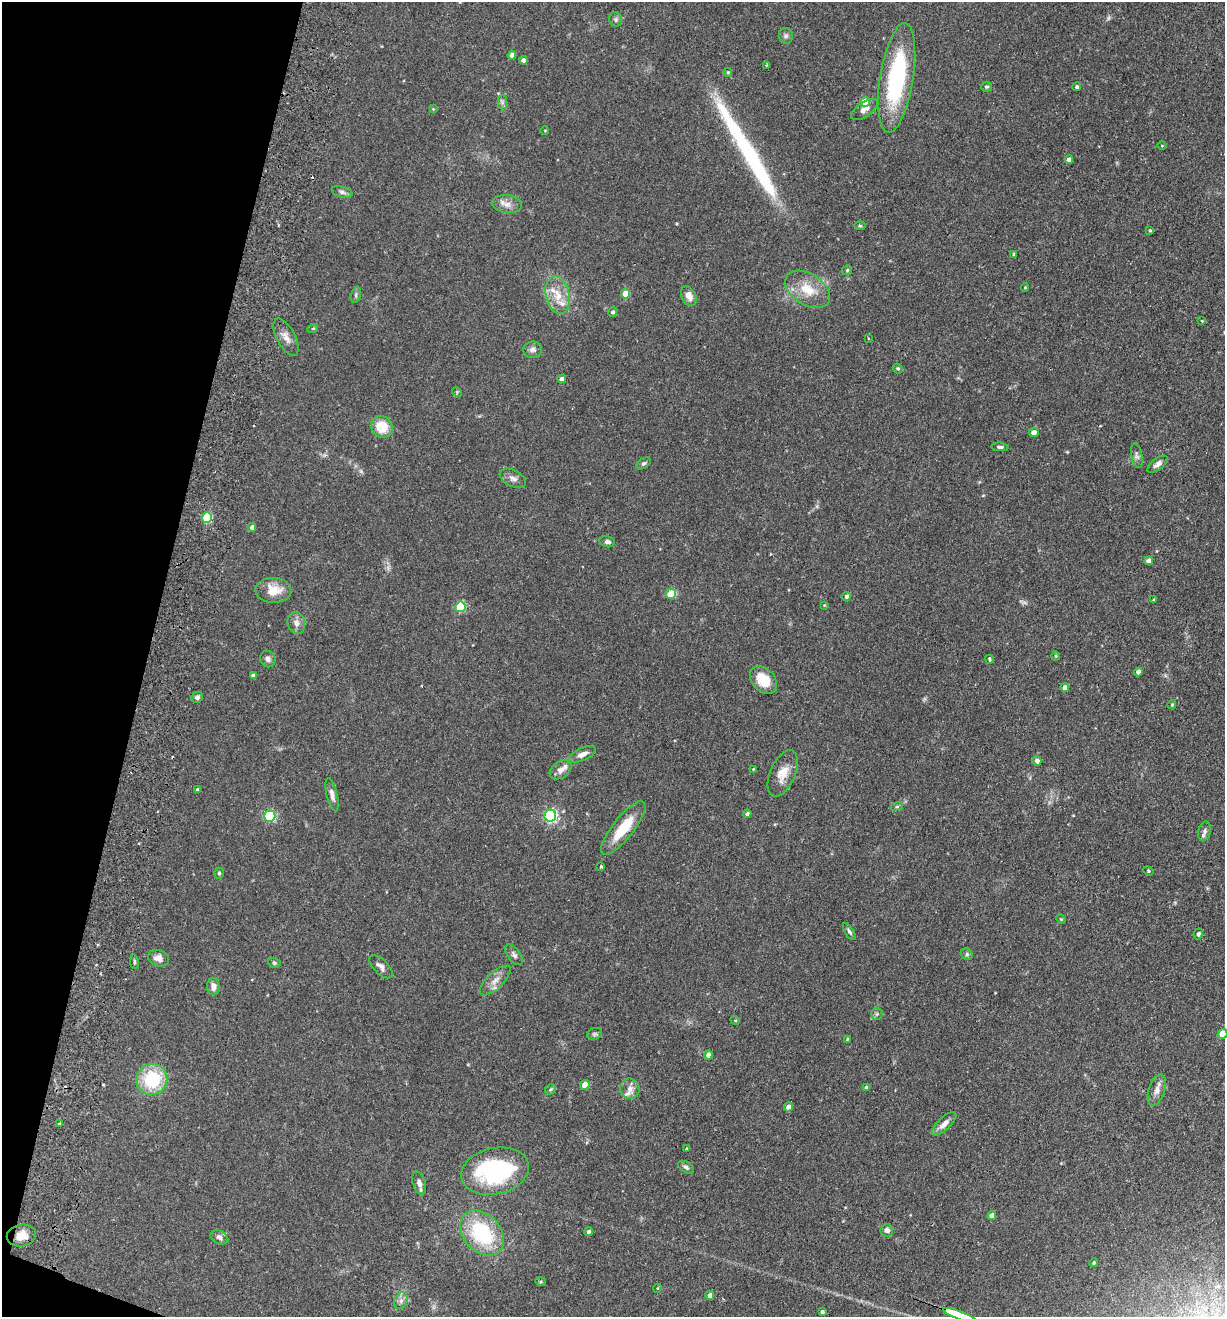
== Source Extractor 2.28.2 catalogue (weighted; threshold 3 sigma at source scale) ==
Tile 9 of 4 x 4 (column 1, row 3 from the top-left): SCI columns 313-1535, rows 1336-2650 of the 5389 x 5300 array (HDU 1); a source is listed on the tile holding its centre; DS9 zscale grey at full resolution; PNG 1227 x 1319 px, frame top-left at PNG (2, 2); each listed source drawn as its Kron ellipse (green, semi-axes under 4 px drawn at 4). Shown black and unused: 12% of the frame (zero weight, under 2 of 3 exposures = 3% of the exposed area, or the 3 px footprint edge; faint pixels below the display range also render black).
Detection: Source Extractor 2.28.2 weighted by HDU 2 'WHT'; one run over the whole footprint, this tile lists its part. Background 0.0897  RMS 0.0061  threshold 0.0274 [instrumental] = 3 sigma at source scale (4.5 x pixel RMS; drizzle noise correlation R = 1.50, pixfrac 1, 0.05/0.05 arcsec/px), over >= 5 px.
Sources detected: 135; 2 too faint to see at this stretch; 2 inside a brighter object's white glare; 1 cosmic-ray / hot-pixel residue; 1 long thin detection or spike segment (spike, bleed or trail) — neither listed nor drawn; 6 inside a brighter listed object's ellipse — not listed separately; the other 123 listed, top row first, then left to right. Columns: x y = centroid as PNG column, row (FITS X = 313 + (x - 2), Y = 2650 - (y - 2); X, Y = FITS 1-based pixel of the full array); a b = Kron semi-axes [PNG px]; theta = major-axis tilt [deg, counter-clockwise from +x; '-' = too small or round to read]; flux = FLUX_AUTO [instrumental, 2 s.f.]
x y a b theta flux
616 19 7 6 - 1.2
786 36 8 7 - 1.5
512 55 4 4 - 4.1
523 60 4 4 - 2.6
766 65 3 2 - 0.65
728 72 4 3 - 0.68
897 78 55 16 81 67
987 87 5 5 - 0.89
1077 87 4 4 - 1.2
502 102 7 4 90 1.2
865 102 5 4 - 10
433 109 4 4 - 0.45
864 109 15 7 35 3.4
545 131 4 3 - 0.41
1162 146 4 3 - 0.45
1069 159 4 4 - 2.7
342 192 11 5 -16 1.7
507 204 15 9 -6 4.4
860 226 6 3 -1 0.66
1150 230 4 3 - 0.72
1014 254 4 3 - 0.74
847 270 5 4 - 0.71
1025 287 4 4 - 0.51
808 289 25 15 -33 14
625 294 5 4 - 11
356 295 8 5 72 1.2
558 295 19 12 -77 9.3
689 296 10 7 -61 4.9
613 312 5 4 - 1.4
1202 321 3 3 - 0.77
313 328 5 3 - 0.46
286 337 20 9 -62 4.6
868 338 2 2 - 0.58
532 350 9 8 - 2.5
898 369 5 4 - 0.98
562 379 4 4 - 2.6
457 392 5 4 - 0.64
382 427 11 10 - 13
1034 433 5 4 - 4.3
1000 447 8 4 -4 1.2
1137 456 12 5 -79 1.8
643 463 8 5 34 0.96
1158 464 12 5 37 2.7
513 478 14 8 -27 3.1
207 518 5 5 - 32
252 527 4 4 - 2.3
607 542 8 5 -13 1.5
1149 561 4 4 - 2.9
273 590 18 12 -3 10
671 594 5 5 - 22
847 596 4 4 - 1.3
1153 600 4 3 - 0.65
824 605 4 3 - 0.49
460 607 5 5 - 34
296 623 11 8 -77 3.5
1056 656 4 4 - 0.6
268 659 8 7 - 1.9
989 659 4 3 - 0.77
1138 672 4 4 - 2.4
253 676 4 4 - 1.9
764 680 16 11 -48 13
1065 688 4 4 - 3.3
197 697 6 5 - 1.7
1172 705 4 4 - 0.51
582 754 14 6 26 3.9
1037 761 5 4 - 2.9
753 769 3 3 - 0.4
561 770 12 8 34 3.7
783 773 24 12 67 8.6
197 790 4 4 - 1.1
332 795 17 5 -77 2.9
897 806 6 4 19 0.87
747 814 4 4 - 1.4
270 816 5 5 - 57
550 816 6 5 - 96
623 828 33 10 51 20
1204 831 10 6 75 2
601 866 3 3 - 0.8
1148 871 5 4 - 0.78
219 873 5 4 - 0.82
1061 919 5 4 - 0.66
849 931 10 4 -58 1.4
1198 934 5 4 - 1.4
967 954 6 5 - 1
514 955 12 6 -52 2
159 958 11 8 -19 3.8
134 962 7 3 -82 0.83
274 963 6 5 - 0.86
381 967 14 7 -45 2.9
495 980 20 8 44 4.9
213 987 8 6 89 3.1
877 1014 6 6 - 1.1
735 1020 5 3 - 0.46
595 1034 8 5 20 1.2
1222 1034 5 4 - 12
847 1039 4 3 - 0.65
708 1055 5 4 - 2.6
152 1079 16 15 - 35
585 1085 5 4 - 11
866 1088 4 4 - 1.8
550 1089 6 4 51 0.88
630 1089 10 9 - 3.6
1157 1090 16 8 72 4
788 1107 4 4 - 3.2
60 1124 3 3 - 3.5
944 1124 15 6 43 3.9
687 1149 3 3 - 0.94
686 1167 9 5 -33 1.4
495 1171 34 23 13 69
419 1183 12 6 -71 3.1
992 1216 4 4 - 4.4
887 1230 6 6 - 2.3
588 1232 4 4 - 1.3
482 1233 25 18 -47 46
21 1236 14 11 10 7
219 1237 9 6 -27 2
1093 1263 4 4 - 0.96
541 1282 5 3 - 0.67
658 1288 4 3 - 0.4
710 1295 4 4 - 3
401 1301 8 6 69 2.3
822 1312 3 3 - 1
959 1315 17 3 -19 2400
Isophote crosses this tile's border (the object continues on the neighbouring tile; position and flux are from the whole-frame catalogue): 2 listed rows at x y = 1222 1034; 959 1315